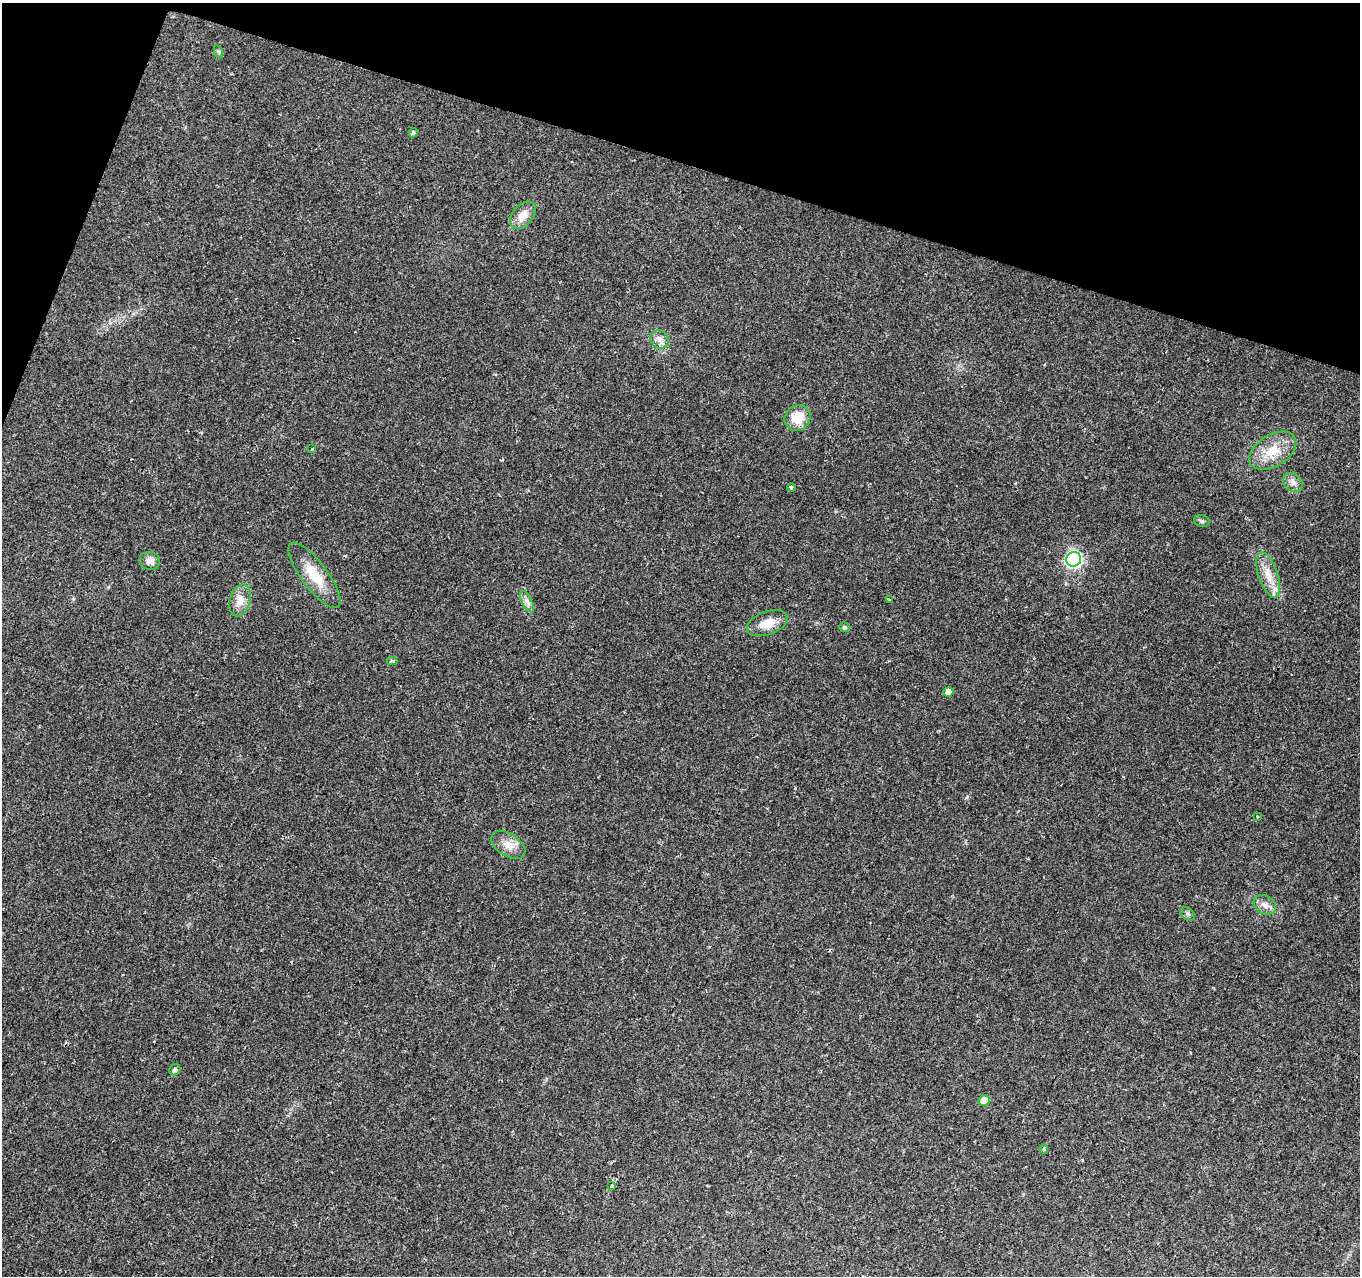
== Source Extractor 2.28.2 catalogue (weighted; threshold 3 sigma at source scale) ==
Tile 2 of 4 x 4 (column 2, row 1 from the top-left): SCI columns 1359-2716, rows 4034-5307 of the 5436 x 5585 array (HDU 1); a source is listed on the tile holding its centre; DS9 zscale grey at full resolution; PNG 1362 x 1278 px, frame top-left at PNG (2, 3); each listed source drawn as its Kron ellipse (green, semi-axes under 4 px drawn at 4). Shown black and unused: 15% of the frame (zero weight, under 2 of 3 exposures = <1% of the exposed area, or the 3 px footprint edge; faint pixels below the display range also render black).
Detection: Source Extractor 2.28.2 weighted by HDU 2 'WHT'; one run over the whole footprint, this tile lists its part. Background 0.07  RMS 0.0055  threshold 0.0247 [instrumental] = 3 sigma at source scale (4.5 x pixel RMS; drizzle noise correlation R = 1.50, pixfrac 1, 0.0396/0.0396 arcsec/px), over >= 5 px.
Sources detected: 32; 2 cosmic-ray / hot-pixel residue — neither listed nor drawn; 1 inside a brighter listed object's ellipse — not listed separately; the other 29 listed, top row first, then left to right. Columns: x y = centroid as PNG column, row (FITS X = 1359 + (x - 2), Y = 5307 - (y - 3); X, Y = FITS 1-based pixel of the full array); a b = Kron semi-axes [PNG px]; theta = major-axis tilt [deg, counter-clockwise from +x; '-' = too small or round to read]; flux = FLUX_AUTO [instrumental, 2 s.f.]
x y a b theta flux
219 52 7 4 -70 0.88
413 133 5 4 - 1.2
523 215 16 10 48 6
659 339 10 8 -46 3
798 418 13 12 - 11
312 449 3 2 - 0.55
1273 451 26 16 32 14
1293 482 10 8 -45 3.1
791 487 4 3 - 1
1202 521 8 6 -16 1.1
1074 559 7 7 - 110
150 561 10 9 - 3.6
314 575 39 13 -53 15
1268 575 23 9 -71 8
889 599 3 2 - 0.44
240 600 16 10 74 5.8
527 602 12 5 -64 2.2
767 623 21 11 20 8.2
844 627 5 5 - 1.2
392 661 5 3 - 1.3
948 692 5 5 - 5.6
1257 816 3 2 - 0.54
508 845 19 11 -33 6
1265 905 12 9 -31 3.4
1187 914 8 5 -41 1.3
175 1070 6 5 - 1.6
984 1101 5 5 - 9.7
1044 1149 4 4 - 0.86
611 1186 3 3 - 3.2